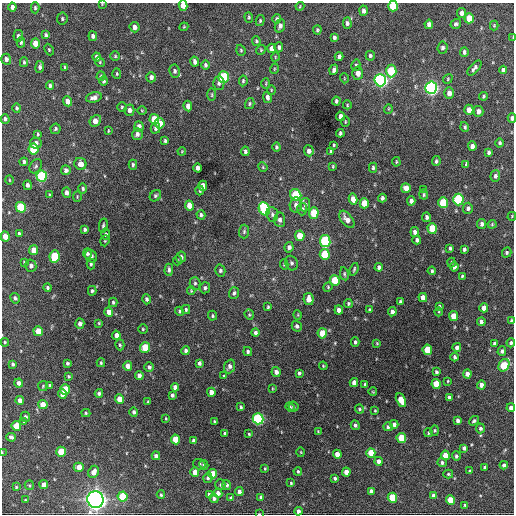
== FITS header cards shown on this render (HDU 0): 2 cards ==
NAXIS1  =                  512 / Axis length
NAXIS2  =                  512 / Axis length

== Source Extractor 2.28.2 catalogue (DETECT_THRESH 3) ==
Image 512 x 512 px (HDU 0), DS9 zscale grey, 1 PNG px = 1 image px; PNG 516 x 516 px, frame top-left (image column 1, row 512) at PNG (2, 3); each listed source drawn as its Kron ellipse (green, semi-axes under 4 px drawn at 4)
Background 1540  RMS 36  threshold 108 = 3 sigma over >= 5 px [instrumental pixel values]
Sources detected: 368; all 368 listed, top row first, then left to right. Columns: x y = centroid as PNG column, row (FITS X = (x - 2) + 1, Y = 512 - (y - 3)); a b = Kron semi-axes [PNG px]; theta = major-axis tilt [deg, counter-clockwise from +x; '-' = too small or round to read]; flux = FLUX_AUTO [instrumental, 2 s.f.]
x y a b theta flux
102 4 4 4 - 2.0e+03
183 5 5 4 - 2.4e+04
300 6 4 4 - 2.3e+03
393 6 5 5 - 7.8e+04
12 7 4 4 - 9.4e+03
35 8 5 4 - 3.7e+03
363 11 5 4 - 8.9e+03
462 13 5 4 - 1.2e+04
249 17 5 4 - 3.3e+03
469 18 5 4 - 4.6e+04
62 19 6 5 - 3.7e+03
277 19 5 4 - 6.8e+03
260 21 5 4 - 3.4e+03
347 23 6 4 -87 6.4e+03
429 24 4 4 - 1.1e+04
456 24 5 4 - 5.5e+03
494 25 5 4 - 2.3e+03
280 26 7 5 70 8.1e+03
134 27 5 5 - 1.0e+04
184 27 4 3 - 2.2e+03
317 30 4 3 - 3.6e+03
46 35 4 3 - 5.9e+03
18 36 6 5 - 5.2e+03
93 36 5 4 - 7.8e+03
334 37 4 3 - 4.8e+03
513 37 3 2 - 1.6e+03
256 41 4 4 - 3.1e+03
21 42 5 3 - 4.5e+03
35 43 5 4 - 3.1e+04
279 47 5 4 - 5.3e+03
272 48 5 4 - 1.4e+04
443 48 6 5 - 6.3e+03
49 50 6 4 -64 2.8e+03
241 50 6 4 -70 3.3e+03
261 50 5 4 - 2.8e+03
464 52 5 4 - 6.0e+03
115 56 5 4 - 3.2e+03
370 56 5 4 - 4.7e+03
97 57 4 4 - 9.0e+03
275 57 4 3 - 1.8e+03
339 57 4 3 - 6.8e+03
6 59 5 5 - 8.9e+03
24 62 5 3 - 3.5e+03
100 62 5 4 - 3.0e+03
195 62 5 4 - 9.8e+03
205 65 5 4 - 5.3e+03
356 65 6 4 76 4.3e+03
40 67 6 4 82 6.8e+03
65 67 3 3 - 3.0e+03
474 68 9 4 49 7.7e+03
274 69 5 3 - 1.9e+03
334 70 5 4 - 7.3e+03
503 70 4 4 - 7.5e+03
175 71 6 5 - 6.7e+03
391 71 6 5 - 1.2e+05
358 73 6 5 - 1.6e+04
117 74 5 4 - 2.8e+03
101 76 4 4 - 2.9e+03
151 77 5 4 - 9.2e+03
224 77 6 5 - 1.9e+05
344 78 5 3 - 1.9e+03
448 79 5 4 - 2.6e+03
380 80 6 5 - 7.7e+05
103 81 5 4 - 5.2e+03
243 81 5 3 - 3.6e+03
219 83 6 5 - 7.2e+03
266 83 5 3 - 2.1e+03
50 85 4 3 - 4.9e+03
431 88 6 5 - 7.6e+05
271 90 5 3 - 2.2e+03
449 93 5 5 - 1.4e+04
212 95 6 3 -90 2.6e+03
483 96 4 3 - 3.2e+03
94 97 8 5 14 1.1e+04
267 97 6 4 -78 7.4e+03
67 101 5 4 - 1.6e+04
336 101 4 3 - 4.4e+03
250 104 5 4 - 3.6e+03
347 105 4 3 - 2.2e+03
188 106 5 4 - 1.1e+04
122 107 4 4 - 3.4e+03
17 108 4 4 - 3.6e+03
388 109 5 3 - 2.0e+03
129 110 5 5 - 1.1e+04
142 110 5 3 - 2.0e+03
469 110 5 4 - 2.1e+04
478 111 5 5 - 1.3e+04
340 116 4 4 - 1.4e+04
512 118 4 3 - 8.3e+03
5 119 5 4 - 6.4e+03
154 119 5 4 - 5.2e+04
95 121 6 5 - 2.3e+04
345 122 5 3 - 2.1e+03
160 123 5 4 - 3.4e+04
139 126 5 4 - 1.0e+04
465 127 5 4 - 3.9e+03
155 128 5 4 - 6.7e+03
55 129 5 5 - 4.4e+03
108 131 4 2 - 1.9e+03
340 133 4 3 - 4.2e+03
38 134 4 3 - 3.0e+03
137 134 6 5 - 6.8e+03
165 141 4 3 - 3.4e+03
36 143 6 5 - 7.3e+03
500 143 4 4 - 4.5e+03
334 145 3 3 - 2.9e+03
472 146 4 4 - 1.1e+04
276 147 4 3 - 4.0e+03
33 149 5 5 - 1.0e+05
182 151 4 3 - 1.9e+03
245 151 4 4 - 4.9e+03
309 151 5 4 - 1.0e+04
331 151 4 3 - 3.5e+03
489 152 4 3 - 4.9e+03
436 161 5 3 - 4.4e+03
24 162 4 3 - 5.3e+03
396 162 4 3 - 2.4e+03
80 164 6 6 - 1.8e+04
466 164 4 3 - 1.1e+04
133 165 5 3 - 4.3e+03
36 166 8 5 59 4.9e+03
333 166 4 3 - 2.3e+03
263 167 5 4 - 2.5e+03
198 168 4 3 - 9.4e+03
373 168 5 4 - 4.1e+03
66 170 5 4 - 7.9e+03
42 176 5 5 - 1.7e+05
495 176 6 5 - 6.2e+03
9 180 4 3 - 1.9e+03
27 185 5 4 - 7.5e+03
203 186 5 4 - 2.6e+04
406 188 5 4 - 1.8e+04
83 189 5 4 - 4.3e+03
423 189 2 2 - 2.3e+03
200 191 5 4 - 3.0e+03
67 193 5 4 - 1.1e+04
50 195 4 3 - 3.5e+03
296 195 6 5 - 1.6e+05
424 195 5 4 - 3.6e+03
155 196 6 5 - 4.3e+03
77 197 5 3 - 2.2e+03
382 198 4 3 - 5.8e+03
353 199 5 4 - 2.0e+04
458 199 6 5 - 2.4e+05
411 201 4 4 - 7.6e+03
364 203 5 4 - 3.8e+04
443 203 5 5 - 9.7e+04
189 205 5 4 - 3.1e+04
296 205 7 6 - 9.6e+03
305 205 7 5 82 5.3e+03
21 207 5 5 - 1.4e+05
468 208 5 5 - 7.3e+03
264 209 7 5 -64 2.3e+05
302 209 6 5 - 5.6e+03
314 213 5 5 - 6.5e+04
272 214 7 6 - 6.1e+03
201 215 5 4 - 4.7e+03
512 216 4 3 - 1.9e+03
426 217 4 3 - 5.7e+03
347 219 10 5 -52 1.7e+04
280 220 7 5 -85 8.9e+03
482 224 5 4 - 6.4e+03
492 224 4 4 - 2.5e+03
103 225 7 3 80 3.9e+03
432 228 5 5 - 6.6e+04
85 229 4 3 - 4.8e+03
244 231 7 5 88 4.4e+03
415 232 5 4 - 8.7e+03
19 234 4 3 - 4.9e+03
106 234 5 4 - 4.9e+03
300 236 5 4 - 4.2e+04
5 237 5 4 - 3.1e+04
417 240 4 3 - 6.1e+03
105 241 5 4 - 3.0e+03
325 241 6 5 - 2.4e+05
289 247 5 4 - 8.8e+03
450 248 4 3 - 3.5e+03
464 249 4 3 - 5.1e+03
34 250 5 4 - 3.0e+04
87 253 5 4 - 6.0e+03
507 253 5 4 - 4.6e+03
325 254 5 5 - 9.9e+04
54 256 6 5 - 1.0e+05
91 256 7 5 -54 6.7e+03
181 257 6 5 - 7.3e+03
177 260 5 3 - 2.7e+03
24 262 4 4 - 2.7e+03
291 263 7 6 - 5.8e+03
451 263 5 3 - 2.8e+03
91 264 5 4 - 3.6e+03
284 264 5 4 - 2.7e+03
31 266 6 5 - 9.7e+03
379 267 4 4 - 7.4e+03
454 267 4 4 - 9.0e+03
354 269 6 3 71 3.7e+03
169 270 6 4 90 6.1e+03
220 271 6 5 - 5.4e+03
432 271 4 3 - 3.5e+03
344 274 6 4 -80 4.0e+03
462 276 3 3 - 3.0e+03
335 280 5 4 - 7.2e+04
195 283 6 5 - 4.4e+03
328 287 5 4 - 2.6e+03
48 288 4 3 - 4.2e+03
205 288 5 5 - 5.3e+03
92 291 5 4 - 4.0e+03
191 291 4 3 - 2.4e+03
234 293 6 5 - 5.9e+03
423 297 4 4 - 1.7e+04
15 298 5 4 - 5.9e+03
147 299 5 4 - 5.6e+03
309 299 6 5 - 2.0e+04
113 302 5 3 - 3.6e+03
400 302 4 3 - 4.0e+03
348 303 4 4 - 3.6e+03
439 306 4 4 - 4.0e+03
268 307 3 3 - 2.8e+03
484 308 4 4 - 2.0e+04
186 310 4 3 - 3.6e+03
339 310 4 4 - 1.1e+04
369 310 4 3 - 3.3e+03
179 311 5 4 - 3.7e+03
109 312 5 4 - 1.8e+04
392 312 4 4 - 9.3e+03
439 312 4 3 - 2.0e+03
249 315 5 4 - 3.1e+03
298 315 5 3 - 2.0e+03
212 316 5 4 - 3.8e+03
454 316 5 4 - 3.5e+04
511 320 4 3 - 3.0e+03
481 322 4 4 - 7.9e+03
99 323 4 4 - 2.7e+03
80 324 5 4 - 1.1e+04
297 326 5 5 - 6.6e+03
143 329 4 4 - 2.9e+03
38 331 5 4 - 4.2e+04
255 333 4 4 - 6.2e+03
322 333 5 4 - 4.7e+04
116 335 4 4 - 1.3e+04
5 342 4 3 - 2.6e+03
355 342 4 3 - 4.5e+03
377 343 3 2 - 2.0e+03
511 343 4 4 - 5.0e+03
495 344 4 3 - 7.1e+03
120 345 5 4 - 3.5e+03
145 347 5 5 - 7.8e+04
457 347 4 4 - 9.5e+03
427 350 5 4 - 5.9e+04
186 351 4 3 - 6.4e+03
502 351 4 4 - 6.1e+03
248 352 5 4 - 4.8e+03
455 357 4 3 - 5.4e+03
67 363 4 3 - 4.6e+03
101 363 4 3 - 3.1e+03
199 363 4 3 - 5.7e+03
13 364 4 3 - 5.3e+03
504 365 6 5 - 1.0e+05
128 366 5 4 - 1.7e+04
229 366 7 5 70 8.9e+03
323 366 4 3 - 2.2e+03
149 367 4 4 - 6.7e+03
276 372 5 4 - 1.1e+04
436 372 4 3 - 5.1e+03
299 373 4 3 - 4.4e+03
467 374 4 4 - 1.2e+04
139 375 4 4 - 1.0e+04
69 376 3 3 - 2.8e+03
224 376 3 3 - 2.3e+03
448 381 3 3 - 2.0e+03
354 382 4 4 - 1.3e+04
19 383 4 4 - 9.8e+03
365 384 3 3 - 3.3e+03
436 384 5 4 - 5.1e+04
481 385 4 4 - 1.4e+04
43 386 5 5 - 3.0e+03
50 386 4 3 - 6.6e+03
175 387 4 4 - 1.1e+04
272 388 4 2 - 2.0e+03
65 389 5 5 - 8.1e+04
211 392 4 4 - 1.5e+04
373 392 4 2 - 2.0e+03
99 393 4 4 - 5.2e+03
62 394 4 4 - 2.5e+04
172 395 4 3 - 5.3e+03
449 398 4 4 - 8.2e+03
119 399 5 4 - 2.5e+04
20 400 4 4 - 1.3e+04
401 400 7 4 -64 4.7e+04
148 402 4 3 - 2.6e+03
43 404 4 4 - 2.8e+04
293 406 5 4 - 3.8e+03
241 407 4 3 - 3.5e+03
290 407 5 4 - 3.8e+03
511 408 4 4 - 1.1e+04
360 409 5 3 - 3.2e+03
375 411 4 3 - 2.3e+03
134 412 5 4 - 6.0e+03
86 413 4 4 - 3.1e+03
25 417 5 4 - 5.8e+03
166 418 3 2 - 2.0e+03
258 419 5 5 - 3.3e+05
458 420 4 4 - 7.9e+03
23 421 4 3 - 1.9e+03
474 421 5 4 - 4.0e+03
215 422 3 3 - 3.8e+03
394 424 4 4 - 9.5e+03
355 425 5 4 - 6.0e+03
16 426 5 4 - 4.5e+04
388 427 5 4 - 4.7e+03
480 428 5 4 - 5.5e+03
435 430 5 4 - 3.2e+03
318 431 3 3 - 1.9e+03
428 433 4 3 - 2.6e+03
225 434 4 3 - 5.9e+03
249 434 3 3 - 2.5e+03
11 437 5 4 - 7.1e+03
401 438 5 4 - 6.9e+04
175 439 5 4 - 5.0e+04
194 441 4 3 - 7.5e+03
464 448 4 4 - 6.9e+03
2 452 4 3 - 1.8e+03
61 452 5 5 - 8.1e+04
301 452 5 3 - 2.0e+03
371 453 5 4 - 4.5e+04
337 454 4 4 - 1.8e+04
445 455 4 4 - 2.7e+04
156 456 4 4 - 1.1e+04
456 456 5 4 - 4.4e+03
378 461 4 4 - 1.1e+04
442 462 4 4 - 5.6e+03
199 464 6 5 - 5.0e+03
204 465 5 4 - 3.7e+03
504 465 4 4 - 7.9e+03
79 467 5 4 - 2.8e+04
485 467 4 3 - 4.2e+03
265 468 3 2 - 2.3e+03
298 471 4 3 - 3.5e+03
470 471 4 4 - 3.6e+03
93 472 6 5 - 1.8e+04
195 472 5 4 - 2.1e+04
346 472 4 4 - 2.0e+04
213 474 5 4 - 3.9e+04
448 474 5 4 - 3.2e+03
208 478 5 4 - 4.8e+03
335 478 4 3 - 5.3e+03
291 483 3 3 - 2.6e+03
29 485 5 4 - 2.8e+03
44 485 4 4 - 2.1e+04
220 485 5 5 - 3.6e+03
227 485 5 4 - 6.1e+03
16 487 3 3 - 2.4e+03
371 491 4 4 - 8.2e+03
239 492 4 4 - 9.4e+03
218 493 4 4 - 1.2e+04
209 494 4 3 - 4.4e+03
161 495 4 3 - 3.3e+03
434 495 4 4 - 1.1e+04
123 496 5 5 - 8.6e+04
261 497 4 3 - 5.4e+03
214 498 5 4 - 6.8e+03
230 498 4 3 - 3.7e+03
392 498 5 4 - 9.1e+04
95 499 8 8 - 1.5e+06
25 500 4 2 - 2.0e+03
450 500 5 4 - 4.8e+04
465 505 3 3 - 2.9e+03
298 511 4 3 - 8.1e+03
259 514 3 2 - 1.5e+03
At the frame edge (FLAGS 8, measured only in part): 11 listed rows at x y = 102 4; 183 5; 393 6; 513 37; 512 118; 512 216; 511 320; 511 343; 511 408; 2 452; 259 514